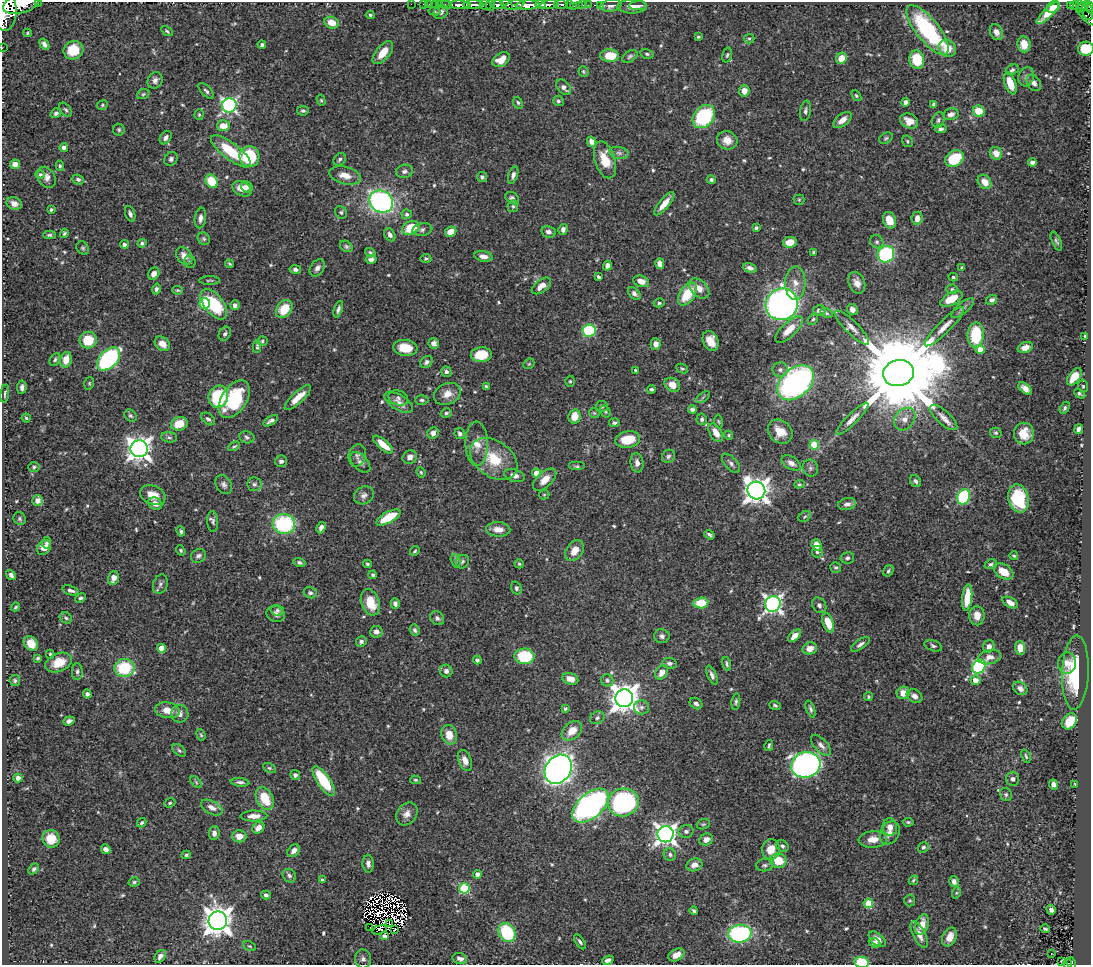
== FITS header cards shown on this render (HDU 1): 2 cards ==
NAXIS1  =                 1089
NAXIS2  =                  963

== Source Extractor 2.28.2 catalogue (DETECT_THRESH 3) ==
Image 1089 x 963 px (HDU 1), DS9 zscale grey, 1 PNG px = 1 image px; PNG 1093 x 967 px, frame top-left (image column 1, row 963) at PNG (2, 2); each listed source drawn as its Kron ellipse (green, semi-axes under 4 px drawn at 4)
Background 0.486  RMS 0.013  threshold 0.0398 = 3 sigma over >= 5 px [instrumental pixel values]
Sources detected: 603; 5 with non-positive FLUX_AUTO (blend fragments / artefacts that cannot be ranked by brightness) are neither listed nor drawn; of the other 598, the 500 brightest by FLUX_AUTO listed and drawn (98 fainter detections omitted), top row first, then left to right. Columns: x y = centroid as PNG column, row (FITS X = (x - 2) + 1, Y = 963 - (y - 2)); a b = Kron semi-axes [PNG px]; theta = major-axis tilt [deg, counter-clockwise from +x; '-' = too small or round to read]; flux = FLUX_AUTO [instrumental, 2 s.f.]
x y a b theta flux
38 2 2 2 - 26
21 4 19 9 16 1700
411 4 2 2 - 9.6
423 4 2 2 - 6.7
429 4 2 2 - 10
436 4 3 2 - 18
440 4 2 2 - 9.5
446 4 6 2 0 22
497 4 7 3 0 440
540 4 5 3 - 300
561 4 6 3 -3 180
569 4 3 3 - 110
459 5 10 4 -3 870
473 5 10 3 -1 720
485 5 6 5 - 120
490 5 6 3 -85 110
507 5 7 3 -33 310
515 5 10 4 16 390
528 5 12 4 3 1500
549 5 9 4 8 700
579 5 3 2 - 18
583 5 2 2 - 6
588 5 2 2 - 8.4
600 5 3 3 - 6.6
1075 5 4 3 - 99
1080 5 3 2 - 45
467 6 3 2 - 210
574 6 3 2 - 22
611 6 11 6 9 4.1
638 6 9 4 0 2.5
1070 6 4 3 - 75
1089 6 4 3 - 120
632 7 15 7 0 7
1053 7 7 5 32 15
1083 7 8 3 39 71
5 10 21 12 -88 2900
434 11 6 4 -7 1.2
441 12 8 6 42 3.1
1088 12 9 5 -74 91
1048 13 15 4 44 15
370 15 4 4 - 1.2
1088 17 11 4 -41 130
332 23 7 5 -21 13
928 30 30 11 -51 100
167 31 6 4 -31 1.4
996 32 8 6 -66 4.9
27 33 4 3 - 1.2
698 37 3 3 - 1.2
749 39 5 4 - 1.4
44 44 6 4 -56 3.2
1024 44 8 6 -83 11
262 45 4 3 - 2.2
2 48 2 2 - 5.6
947 48 9 8 - 16
1086 49 8 7 - 28
73 50 10 9 - 26
383 53 14 7 50 13
647 54 7 4 -11 1.8
727 55 7 4 74 1.5
610 56 9 6 -3 21
630 56 8 5 33 2
841 58 6 5 - 11
501 60 9 6 32 13
917 60 9 7 -79 33
1012 70 7 5 27 2.2
583 72 5 5 - 1.3
1026 77 10 7 72 3.6
155 80 8 7 - 3.8
1010 83 11 5 -70 17
1034 83 9 6 -55 4.2
564 87 9 6 -48 5.2
206 91 10 5 -46 2.4
744 91 6 5 - 7.3
143 94 6 4 22 1.4
856 96 6 4 -51 1.2
321 100 6 4 -72 1.3
558 101 5 5 - 2.1
906 102 4 4 - 4
518 103 6 4 -69 1.7
933 104 3 3 - 1.4
102 105 6 4 24 1.3
229 105 7 7 - 210
66 110 8 5 -53 1.9
303 111 6 5 - 1.9
805 111 10 5 80 2.6
979 111 6 5 - 18
56 113 5 4 - 2.6
951 114 8 5 13 3.9
199 115 5 4 - 1.2
704 117 13 9 49 74
842 120 10 5 39 7.4
938 120 8 6 73 2.3
909 121 9 7 -27 9.1
223 126 6 5 - 12
941 129 6 4 6 1.9
119 130 6 5 - 1.6
166 138 7 5 54 3
886 138 7 5 30 1.6
727 140 10 9 - 10
907 141 6 5 - 1.4
592 142 5 4 - 6.4
64 147 4 4 - 4.4
231 151 24 8 -37 38
619 153 10 6 -10 3.2
996 153 6 6 - 7.6
249 157 10 10 - 47
171 159 7 6 - 2.9
340 159 7 5 46 2.2
954 159 10 7 31 39
605 160 19 10 -73 20
1032 162 4 4 - 3.7
15 164 5 4 - 6.7
60 166 5 4 - 1.4
404 171 8 6 12 2.8
40 174 4 4 - 1.2
345 175 16 8 -14 11
513 175 9 4 73 3.4
47 177 11 8 -57 5
482 177 5 5 - 2.3
78 179 6 5 - 2.2
711 180 4 4 - 2.1
212 181 7 5 -56 32
985 182 8 6 -49 10
247 187 6 5 - 4.6
242 189 10 7 -25 9.3
512 198 7 5 -36 2.7
799 200 5 5 - 1.2
381 202 12 10 -32 250
14 204 8 6 -22 4.7
664 204 14 5 50 10
513 206 6 5 - 1.6
51 210 3 3 - 1.6
341 212 6 5 - 2
130 214 8 4 -72 2.5
407 214 5 5 - 2
200 218 10 5 82 4
917 218 6 5 - 6.6
889 220 8 6 -69 14
411 228 9 6 26 26
756 228 4 4 - 1.9
563 229 5 4 - 3.7
422 230 10 6 9 2.6
451 232 6 5 - 9.1
548 232 7 6 - 4
64 233 5 4 - 1.5
49 235 6 4 0 1.7
390 235 7 5 -60 3.3
204 239 6 5 - 1.7
1056 241 10 4 -66 1.9
790 242 7 5 10 12
877 242 7 6 - 2.1
142 243 4 4 - 2.2
124 244 4 4 - 2.2
346 246 7 5 -33 1.8
83 248 7 5 -49 1.7
370 252 5 4 - 1.4
814 252 3 3 - 1.4
886 254 8 8 - 100
184 256 10 7 -52 7.1
483 256 9 5 -11 5.5
371 259 5 4 - 3.3
426 259 5 4 - 1.6
190 261 6 5 - 1.7
229 264 4 2 - 1.2
660 264 5 4 - 6.3
607 265 5 4 - 3.8
962 267 3 3 - 1.2
317 268 9 6 56 4.1
750 268 7 4 -18 3.4
295 269 6 4 -10 2.8
154 274 6 5 - 4.5
598 277 4 3 - 2.8
953 277 4 3 - 1.2
209 280 10 3 1 1.3
641 281 8 5 -18 7.7
795 283 17 10 89 11
857 283 11 8 -69 6.7
541 286 11 6 37 9.6
699 288 12 8 -44 9.1
156 289 5 4 - 2.1
952 289 5 4 - 1.4
178 290 5 4 - 1.3
634 293 7 5 -46 3.3
687 294 13 7 56 30
951 299 12 6 28 17
992 300 6 4 33 2.8
205 303 5 5 - 63
659 303 5 4 - 1.8
214 304 18 9 -51 48
782 304 16 15 - 420
235 305 5 4 - 3.9
962 308 14 5 38 3.1
284 309 10 7 54 21
338 309 9 4 71 2.8
852 309 6 5 - 4
819 310 6 5 - 4.3
826 313 7 4 -28 1.4
813 319 6 4 52 1.5
944 327 27 6 45 9.8
852 328 23 6 -45 7.5
789 330 17 7 44 12
589 331 7 6 - 60
225 334 7 5 59 2.4
976 335 12 8 85 43
1084 337 4 3 - 1.9
88 340 8 8 - 23
262 341 5 4 - 1.4
711 341 10 7 -67 12
434 343 5 5 - 3.6
162 344 8 6 -39 8.9
656 344 5 5 - 6.1
257 346 6 3 -87 1.3
1025 347 8 5 18 5.8
405 348 12 8 -6 19
980 350 4 4 - 12
481 355 10 7 4 25
109 359 14 8 45 130
55 360 7 5 61 1.9
66 360 8 5 77 12
426 362 7 5 37 3.1
529 364 6 4 43 1.2
682 368 6 4 -24 1.4
636 370 4 3 - 1.4
780 370 7 7 - 2.7
446 372 5 5 - 3.6
898 373 15 13 14 22000
1074 377 10 5 53 16
570 381 5 4 - 1.3
89 383 6 5 - 1.3
796 383 21 14 42 260
672 385 8 6 -29 8.9
486 386 4 3 - 1.2
1083 386 6 5 - 1.2
22 387 7 4 85 3.7
1025 388 8 4 -40 5.4
651 389 4 3 - 1.8
5 394 9 3 83 1.9
447 394 14 10 24 9.7
1080 394 6 3 -32 1.5
218 397 11 9 72 58
703 397 8 4 37 1.5
298 398 17 5 43 12
398 398 10 7 -20 3.5
234 399 21 12 57 61
422 400 7 4 -2 2
399 402 16 7 -31 6.7
602 406 6 5 - 2.2
1065 408 6 4 59 1.7
692 409 4 3 - 2.5
605 411 6 5 - 1.4
446 413 5 4 - 1.8
594 413 6 4 -44 1.2
130 416 7 5 -43 1.8
575 417 7 6 - 14
943 417 17 7 -42 6.8
26 418 4 4 - 1.4
208 419 8 5 -39 2.4
702 419 6 5 - 2.3
852 419 22 5 45 6.5
905 419 12 9 51 8.4
271 421 8 4 32 3
718 421 7 4 -82 1.2
614 423 5 4 - 1.9
179 424 8 6 18 17
1079 429 5 4 - 3.5
780 432 13 11 -41 13
433 433 6 5 - 4.6
716 433 10 6 -59 9.1
996 433 6 5 - 1.5
1024 433 11 10 - 14
460 434 5 5 - 2.4
729 435 4 4 - 1.1
169 437 8 5 -5 2.1
247 437 7 6 - 2.7
628 439 12 8 11 22
477 444 22 11 -89 13
383 445 12 5 -40 16
814 445 5 4 - 40
234 446 6 3 30 1.4
139 449 8 8 - 780
357 455 11 8 74 3.8
668 456 7 6 - 2.4
410 457 7 6 - 5.1
494 459 26 18 -35 31
281 461 6 5 - 3.3
360 462 12 7 -47 4
637 463 9 6 -81 4.9
731 463 12 6 -47 3.5
791 463 10 6 -31 5.6
577 466 8 4 0 1.8
34 467 6 4 1 1.8
810 468 8 7 - 2.7
421 472 5 4 - 1.2
537 473 4 4 - 14
514 476 10 6 -17 3.9
545 480 14 7 43 9.5
915 481 6 5 - 2.5
254 484 7 7 - 2.6
799 484 5 4 - 1.1
224 485 10 7 -58 3.5
756 490 9 8 - 890
153 495 13 9 -22 12
364 495 10 8 28 4.1
544 495 5 5 - 1.2
964 497 8 6 65 84
1018 498 14 10 -76 54
38 501 5 5 - 6.1
155 504 7 5 -26 6
847 504 9 6 11 4.4
388 517 13 5 29 29
805 517 7 5 34 1.6
20 519 7 6 - 1.7
213 521 10 5 -88 2.5
284 524 11 10 - 89
321 528 6 4 63 3.5
498 529 12 7 -2 8.5
181 531 5 4 - 1.8
709 535 5 3 - 2
47 543 6 4 84 1.7
816 545 6 5 - 8.9
44 548 8 6 48 6.3
181 550 5 4 - 1.4
415 551 5 3 - 1.4
574 551 11 8 54 11
817 552 6 5 - 1.9
198 556 8 6 31 3
1014 556 4 3 - 1.1
847 558 7 5 12 2.1
456 561 7 5 -75 1.6
462 562 7 6 - 1.9
299 563 6 4 -18 2.2
367 564 4 4 - 1.6
519 564 4 4 - 1.3
991 564 6 4 23 2.1
836 567 5 5 - 1.7
888 571 6 4 58 1.7
1004 572 10 7 -32 13
11 575 5 4 - 3.6
373 575 4 4 - 1.7
113 578 7 5 74 6.9
160 584 10 7 71 3.2
516 588 7 5 -70 1.9
71 590 9 4 -18 3
310 593 7 5 -12 2.2
81 598 6 4 25 1.8
967 598 13 5 83 19
370 602 13 9 -70 21
395 603 5 4 - 3.1
701 603 7 5 4 21
1010 603 8 5 -28 5.6
773 604 8 7 - 350
819 605 8 6 -56 2.8
16 607 5 3 - 1.2
277 610 7 5 -14 2.1
276 614 9 7 -21 4.2
977 616 9 7 -88 7.8
66 618 6 5 - 1.6
437 618 7 6 - 3.1
828 623 10 5 -71 17
415 630 6 5 - 2.2
376 632 6 6 - 4.4
662 636 8 7 - 3.4
794 636 8 4 46 7.6
361 641 5 5 - 2.4
31 643 8 6 -46 10
860 644 11 4 34 3.2
933 646 9 5 -20 2.2
989 646 6 5 - 4.6
161 648 4 4 - 14
810 648 7 6 - 6.2
1020 648 7 5 -88 9.2
50 654 4 3 - 1.2
525 656 10 8 -1 51
989 657 12 7 12 5.9
38 658 3 3 - 1.4
477 660 4 3 - 2.3
59 662 14 9 21 15
669 663 7 5 -7 2.7
1067 663 11 9 86 6.9
727 664 7 3 -75 1.8
979 667 8 6 46 110
124 668 10 9 - 47
446 671 6 6 - 4
77 672 8 5 88 2.2
662 672 8 5 56 7.7
1075 673 37 13 87 54
712 675 10 4 -65 3.3
570 679 8 5 -17 11
607 680 6 6 - 2.3
975 680 5 4 - 7.5
15 681 5 5 - 1.8
1020 688 8 6 -40 4
903 693 7 6 - 11
87 694 4 4 - 2.4
914 696 8 6 -31 5
868 697 5 4 - 1.2
624 698 9 9 - 1200
736 702 8 4 80 1.8
696 704 7 5 -35 2.4
775 705 6 4 -20 1.6
641 707 7 7 - 2.9
565 709 4 3 - 1.3
810 709 9 4 -70 2.1
167 710 12 8 -10 10
180 714 9 8 - 4.8
597 718 7 6 - 2.2
69 721 5 4 - 3.7
1070 721 9 6 51 22
572 731 12 8 42 11
201 735 6 4 -70 1.3
449 735 10 7 -74 13
821 745 13 6 -47 5
769 746 5 3 - 1.5
179 750 8 5 -41 2.1
1026 756 7 3 -71 1.4
465 760 11 6 -69 6.2
806 765 15 12 18 340
269 768 7 4 -26 1.4
558 769 15 12 55 570
295 775 5 5 - 2.4
18 778 4 4 - 3.5
1013 779 7 6 - 2.6
416 780 5 4 - 1.1
324 781 17 6 -56 47
196 782 7 4 -46 1.6
240 782 9 4 -6 2.7
1075 784 3 3 - 1.2
1053 785 5 4 - 3.7
1006 794 7 6 - 1.8
265 798 12 8 -62 24
623 802 15 14 - 150
170 803 6 4 23 1.5
590 806 21 12 41 350
212 808 12 6 -27 6.3
407 814 12 9 52 6.4
254 816 13 5 1 7
908 822 5 3 - 1.4
142 823 5 4 - 1.7
703 824 7 5 19 1.4
890 827 8 7 - 6
258 828 6 5 - 6.4
686 831 7 6 - 2.9
214 833 7 5 87 4.4
890 833 12 9 60 5.9
666 834 8 8 - 550
239 836 7 6 - 8.6
51 839 9 8 - 13
873 839 14 8 4 10
706 840 7 5 27 6
782 846 7 5 -34 2.2
923 847 6 5 - 1.8
106 849 5 4 - 3.8
771 849 10 9 - 14
294 851 7 5 47 4.9
670 854 6 6 - 2.6
186 855 4 3 - 1.3
778 861 8 7 - 22
368 864 9 5 -87 3.8
694 865 8 6 16 6.1
765 865 9 6 5 2.2
34 869 6 4 48 2.1
477 874 4 4 - 4.8
289 876 7 6 - 2.4
322 880 3 3 - 1.6
913 880 5 3 - 1.3
954 881 5 4 - 3.6
134 882 6 4 16 1.5
464 888 5 5 - 72
956 893 6 4 71 1.2
266 895 5 4 - 2.1
910 901 6 5 - 1.4
868 903 5 4 - 36
1051 910 5 4 - 3.7
694 911 4 3 - 1.7
218 921 9 9 - 1200
389 923 2 2 - 1.2
922 924 10 6 71 12
370 927 2 2 - 1.5
1045 929 5 3 - 1.6
379 930 7 3 19 1.3
394 930 3 2 - 1.3
507 933 10 8 -58 58
740 934 12 9 7 110
919 935 14 6 -63 7.6
384 936 4 3 - 2.9
949 937 10 6 64 8.9
877 939 10 5 -40 6.3
580 942 8 4 -56 2.2
874 943 6 4 -24 4.4
250 946 7 4 -26 1.3
1051 954 3 2 - 3.4
676 955 9 5 28 6.9
160 956 7 5 54 4
363 959 9 8 - 3.5
460 959 7 5 -16 4.2
608 960 6 4 22 3.3
1062 961 3 3 - 1.2
862 962 7 5 -9 32
1071 963 6 4 -61 56
1067 964 5 4 - 38
At the frame edge (FLAGS 8, measured only in part): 9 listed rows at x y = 38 2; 21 4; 1089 6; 5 10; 1088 17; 2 48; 1086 49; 862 962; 1067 964
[98 fainter detections neither listed nor drawn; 5 non-positive-flux detections neither listed nor drawn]